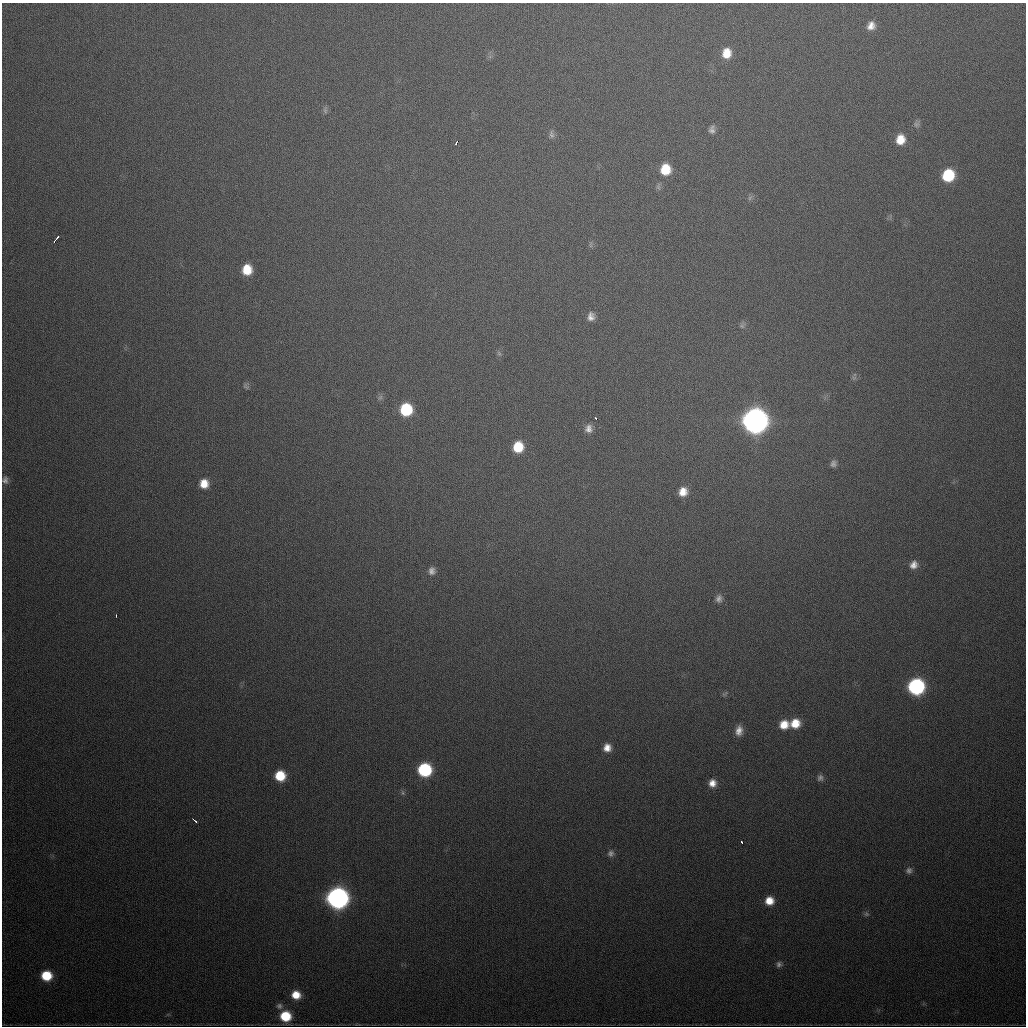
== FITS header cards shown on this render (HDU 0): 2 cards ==
NAXIS1  =                 1024
NAXIS2  =                 1024

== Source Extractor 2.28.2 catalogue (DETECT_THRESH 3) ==
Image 1024 x 1024 px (HDU 0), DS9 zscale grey, 1 PNG px = 1 image px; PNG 1028 x 1028 px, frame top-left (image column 1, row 1024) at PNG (2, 3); no overlay
Background 504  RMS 17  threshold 51.4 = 3 sigma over >= 5 px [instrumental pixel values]
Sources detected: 56; all 56 listed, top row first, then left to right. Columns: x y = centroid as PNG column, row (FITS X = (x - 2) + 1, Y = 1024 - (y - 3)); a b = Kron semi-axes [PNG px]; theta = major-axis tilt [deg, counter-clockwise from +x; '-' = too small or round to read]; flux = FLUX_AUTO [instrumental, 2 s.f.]
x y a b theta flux
871 26 8 7 - 8.8e+03
726 53 11 9 81 1.9e+04
325 110 10 5 -75 3.3e+03
917 124 9 7 51 3.7e+03
712 130 10 7 79 5.0e+03
551 134 12 7 -86 4.3e+03
900 139 11 9 81 1.8e+04
456 142 5 2 - 7.5e+03
665 169 11 10 - 2.9e+04
948 175 10 9 - 6.1e+04
750 198 7 5 60 2.7e+03
55 241 7 3 53 1.4e+04
591 245 9 4 -90 2.4e+03
247 270 10 8 83 2.4e+04
591 317 11 9 82 7.6e+03
742 326 7 6 - 2.8e+03
499 353 7 5 -46 2.4e+03
854 378 6 6 - 2.5e+03
246 386 9 7 -54 2.9e+03
380 397 8 6 45 3.1e+03
406 409 10 10 - 6.1e+04
596 419 3 2 - 4.0e+03
755 421 12 11 - 1.4e+06
589 429 11 9 86 7.8e+03
518 447 10 9 - 3.2e+04
833 464 9 8 - 4.6e+03
5 480 10 7 -89 4.7e+03
204 484 10 10 - 1.7e+04
683 492 9 8 - 1.4e+04
913 565 11 9 56 8.6e+03
432 571 9 8 - 6.1e+03
719 599 11 8 81 5.7e+03
116 616 3 2 - 2.2e+03
916 686 10 10 - 2.3e+05
725 694 10 4 42 2.3e+03
795 723 10 9 - 2.1e+04
784 724 10 9 - 1.8e+04
739 731 11 8 81 9.7e+03
607 748 8 8 - 1.0e+04
425 770 10 9 - 1.0e+05
280 776 9 9 - 3.3e+04
820 778 9 8 - 4.2e+03
712 783 9 8 - 1.0e+04
403 793 8 5 -73 2.4e+03
194 820 6 2 -39 3.0e+03
742 842 3 3 - 7.2e+03
611 853 9 9 - 4.9e+03
909 870 8 7 - 4.0e+03
337 898 11 10 - 7.5e+05
769 901 8 8 - 1.6e+04
866 914 7 7 - 2.7e+03
779 964 8 7 - 3.7e+03
46 976 9 8 - 3.7e+04
296 995 9 8 - 1.8e+04
279 1006 8 7 - 3.7e+03
285 1016 9 8 - 4.0e+04
At the frame edge (FLAGS 8, measured only in part): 1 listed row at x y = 5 480